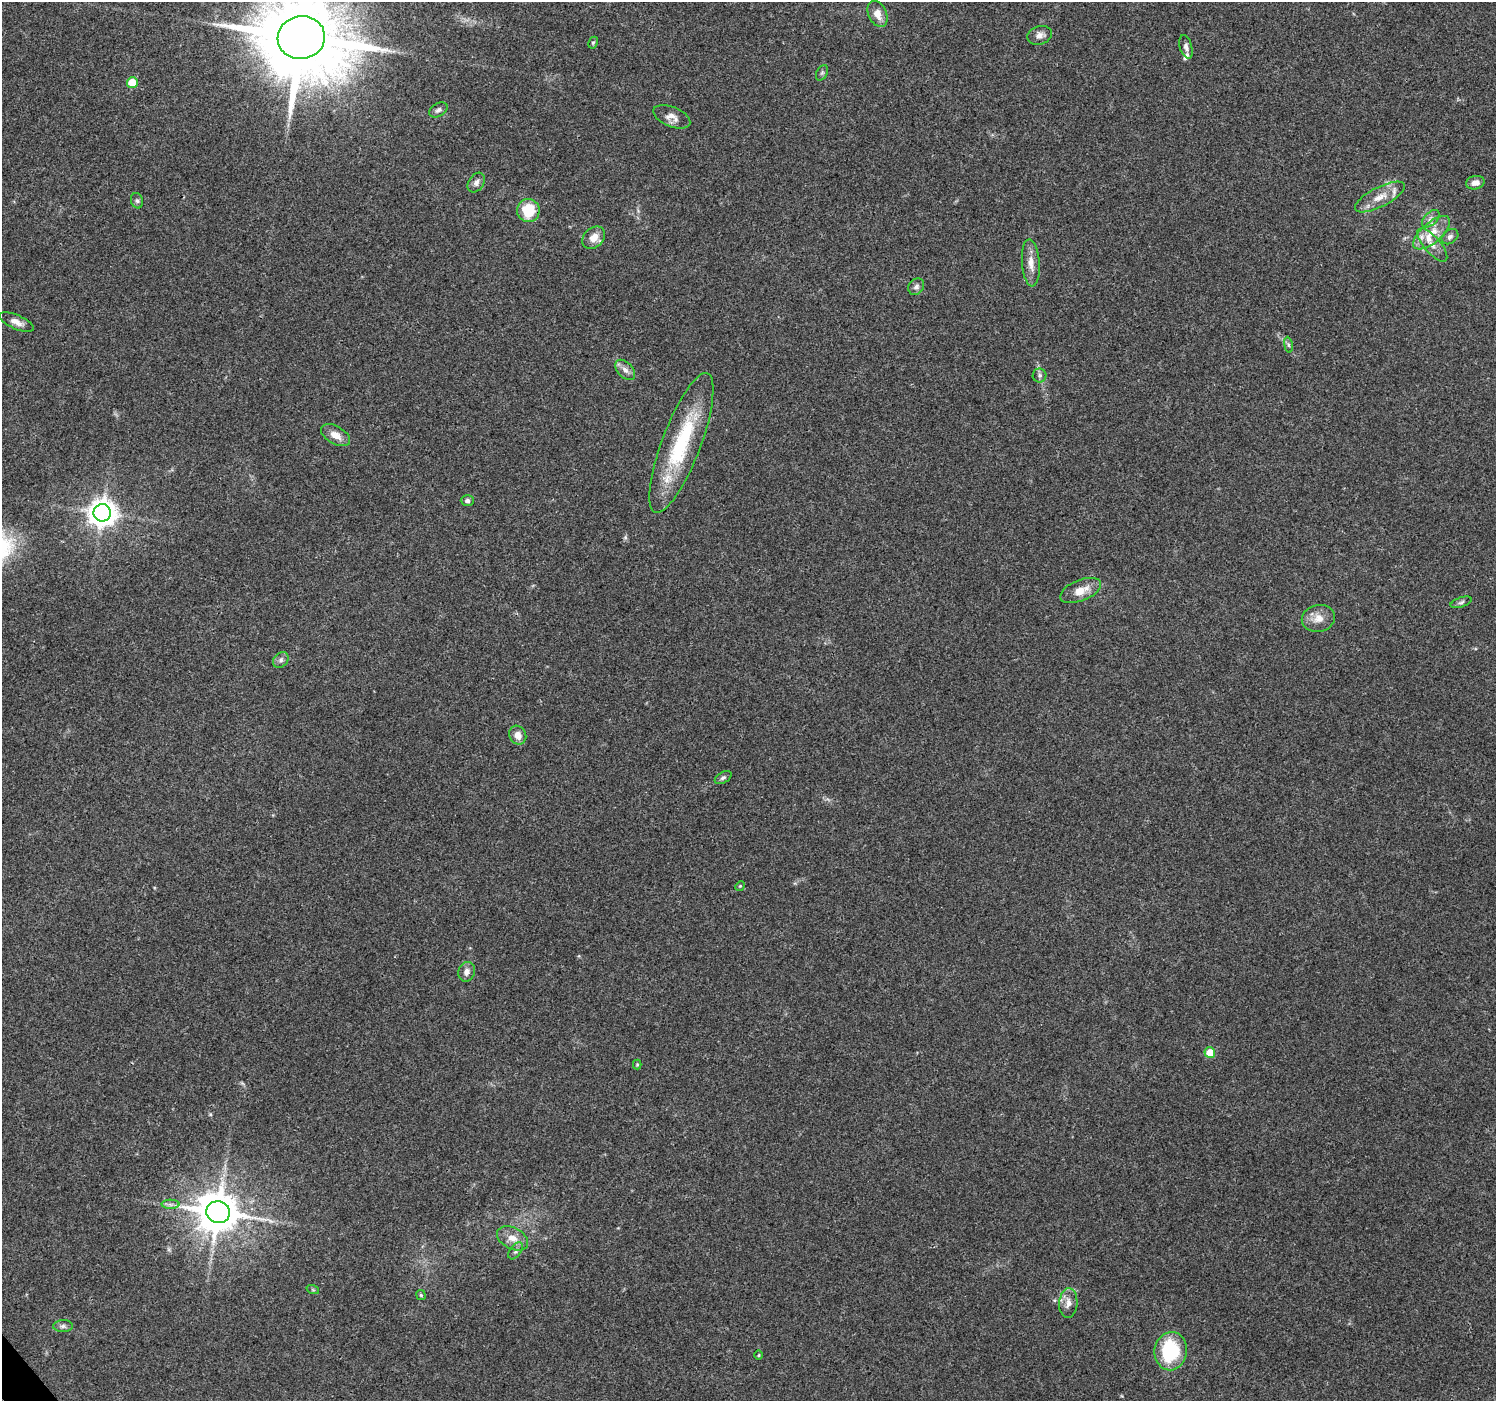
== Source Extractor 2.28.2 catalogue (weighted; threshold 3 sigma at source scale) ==
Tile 7 of 4 x 4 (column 3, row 2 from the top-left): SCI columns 2991-4484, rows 2933-4331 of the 5984 x 5930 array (HDU 1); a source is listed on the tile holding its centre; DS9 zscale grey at full resolution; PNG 1498 x 1403 px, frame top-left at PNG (2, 2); each listed source drawn as its Kron ellipse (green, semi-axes under 4 px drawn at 4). Shown black and unused: <1% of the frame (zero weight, under 3 of 4 exposures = <1% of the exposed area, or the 3 px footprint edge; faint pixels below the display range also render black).
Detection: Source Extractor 2.28.2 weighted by HDU 2 'WHT'; one run over the whole footprint, this tile lists its part. Background 0.0621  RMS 0.004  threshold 0.0182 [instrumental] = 3 sigma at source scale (4.5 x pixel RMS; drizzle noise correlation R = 1.50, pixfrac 1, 0.0396/0.0396 arcsec/px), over >= 5 px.
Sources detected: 52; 3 inside a brighter listed object's ellipse — not listed separately; the other 49 listed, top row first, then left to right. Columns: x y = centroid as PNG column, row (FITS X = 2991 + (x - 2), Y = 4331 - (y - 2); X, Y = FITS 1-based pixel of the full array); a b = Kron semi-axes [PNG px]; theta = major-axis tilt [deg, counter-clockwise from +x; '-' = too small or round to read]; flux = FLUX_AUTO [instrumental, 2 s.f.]
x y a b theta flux
877 14 14 9 -65 4.2
1040 35 13 9 16 2.3
301 38 24 21 10 6400
593 43 6 4 62 0.59
1186 47 12 6 -74 1.6
822 73 8 5 65 0.84
132 82 5 5 - 9.1
438 110 10 6 31 1.3
672 117 19 10 -22 3.4
476 183 10 7 57 1.8
1475 183 9 6 13 2.6
1380 197 27 10 27 6.1
137 201 8 6 -74 1
528 210 12 11 - 13
1431 219 10 6 44 1.7
1432 233 23 10 40 7
1450 237 9 6 36 1.3
594 238 13 9 43 4.1
1432 245 21 8 -50 4.1
1031 263 23 9 -86 4.3
916 287 9 7 52 1.4
16 322 18 7 -23 2.9
1288 345 8 4 -81 0.81
625 370 12 7 -46 2.2
1040 375 7 7 - 1.1
336 435 16 9 -30 3.9
681 443 74 19 69 37
467 501 6 5 - 1.2
102 513 8 8 - 520
1081 590 22 10 22 5.5
1461 602 11 5 18 1
1318 618 17 13 12 4.6
281 660 9 6 47 1.4
518 735 10 8 -61 3.3
723 778 9 5 31 1
740 886 5 4 - 0.48
467 972 10 8 72 2.2
1210 1052 5 5 - 7.6
637 1065 5 4 - 0.48
170 1204 9 4 0 1.3
218 1212 12 11 - 1400
512 1238 17 10 -28 4.8
516 1251 9 5 53 1.2
313 1290 6 4 -19 0.55
421 1295 5 4 - 0.57
1068 1303 15 9 85 3.5
63 1326 10 6 1 1.3
1171 1351 19 16 82 29
759 1355 5 3 - 0.37
Overlapping masked pixels (flux is a lower limit): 1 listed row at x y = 301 38
Isophote crosses this tile's border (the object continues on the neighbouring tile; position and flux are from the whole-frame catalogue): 1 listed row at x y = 301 38